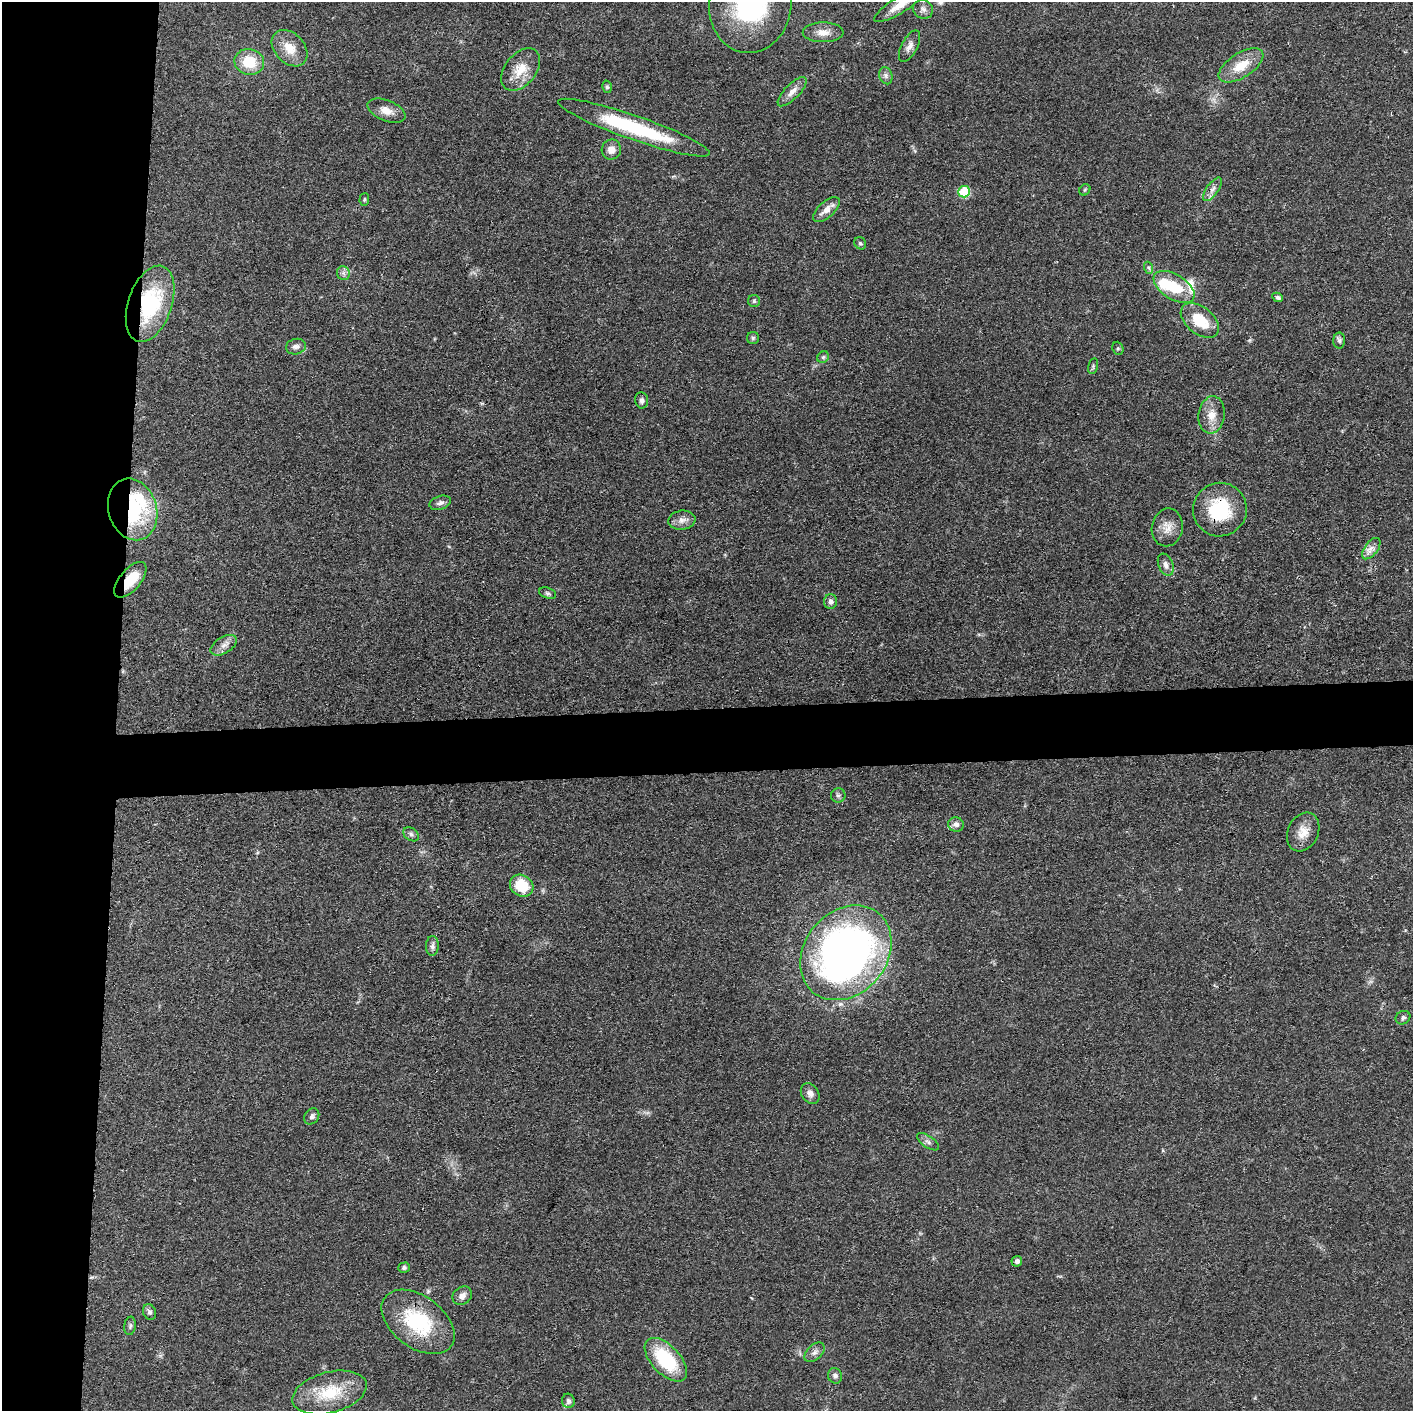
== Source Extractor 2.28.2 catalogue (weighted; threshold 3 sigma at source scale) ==
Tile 4 of 3 x 3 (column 1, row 2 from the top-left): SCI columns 3-1413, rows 1426-2834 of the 4237 x 4258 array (HDU 1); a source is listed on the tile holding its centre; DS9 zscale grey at full resolution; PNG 1415 x 1413 px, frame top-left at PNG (2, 2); each listed source drawn as its Kron ellipse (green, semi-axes under 4 px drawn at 4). Shown black and unused: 12% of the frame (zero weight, under 3 of 4 exposures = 1% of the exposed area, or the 3 px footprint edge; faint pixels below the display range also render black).
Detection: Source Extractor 2.28.2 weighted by HDU 2 'WHT'; one run over the whole footprint, this tile lists its part. Background 0.0573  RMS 0.0053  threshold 0.024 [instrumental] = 3 sigma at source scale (4.5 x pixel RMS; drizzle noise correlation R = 1.50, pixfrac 1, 0.05/0.05 arcsec/px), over >= 5 px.
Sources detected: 74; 2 inside a brighter object's white glare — neither listed nor drawn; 3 inside a brighter listed object's ellipse — not listed separately; the other 69 listed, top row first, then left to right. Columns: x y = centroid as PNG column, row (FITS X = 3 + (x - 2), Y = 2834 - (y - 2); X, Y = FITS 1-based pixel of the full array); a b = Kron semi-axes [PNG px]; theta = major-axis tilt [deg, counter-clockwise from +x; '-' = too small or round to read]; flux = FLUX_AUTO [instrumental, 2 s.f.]
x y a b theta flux
750 4 48 41 83 85
900 5 30 8 32 8
923 9 10 9 - 2.7
823 32 20 10 0 5.5
909 46 17 8 62 3.5
290 48 21 15 -47 9.7
249 62 15 13 -12 16
1241 65 25 12 32 13
521 69 24 15 51 11
886 76 9 6 -76 1.7
607 87 6 5 - 1
792 92 19 7 45 4.2
386 111 20 10 -22 5.6
634 128 80 12 -19 52
611 150 10 9 - 4.5
1212 189 14 6 54 2.6
1085 190 6 5 - 0.85
964 192 6 5 - 28
364 199 6 4 86 0.77
826 210 16 8 42 4.9
860 243 6 5 - 0.97
1149 268 6 4 -71 0.97
343 273 7 6 - 1.6
1174 287 23 12 -32 20
1278 297 5 4 - 1.2
754 301 6 6 - 1
150 304 39 22 71 49
1200 321 22 13 -39 17
753 338 6 6 - 0.99
1339 340 8 6 -89 1.4
296 347 10 7 12 2.5
1118 348 7 5 -69 0.97
823 357 6 5 - 1
1093 366 8 5 76 0.99
642 400 8 6 -80 1.7
1212 415 19 13 82 7.6
440 503 11 6 18 1.9
133 509 31 24 -73 40
1220 510 27 26 - 31
682 520 13 9 8 3.5
1167 527 19 15 79 6.3
1371 549 12 6 53 3.2
1166 565 11 7 -68 3.2
130 580 21 10 50 14
548 593 9 5 -17 1.3
831 602 7 6 - 2.4
224 645 14 8 32 3.7
838 795 7 7 - 1.4
956 824 8 7 - 2.5
1303 832 20 15 65 7.9
411 834 8 6 -37 1.5
522 886 12 10 -35 16
432 946 10 6 89 2
846 953 51 41 50 300
1403 1018 8 6 31 1.6
810 1093 11 8 -55 2.8
312 1116 8 7 - 2.1
928 1142 12 6 -34 2
1017 1261 5 5 - 2
404 1268 6 5 - 1.4
462 1296 10 8 39 3
150 1312 8 6 -67 1.6
418 1322 41 26 -37 40
130 1326 9 5 81 1.3
815 1352 12 7 43 2.5
666 1360 27 14 -46 36
835 1376 8 7 - 1.7
329 1392 38 20 15 23
568 1401 7 6 - 1.7
Overlapping masked pixels (flux is a lower limit): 5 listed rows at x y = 150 304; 133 509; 1220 510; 130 580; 418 1322
Isophote crosses this tile's border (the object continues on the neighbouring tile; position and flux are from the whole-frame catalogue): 2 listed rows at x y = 750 4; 900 5